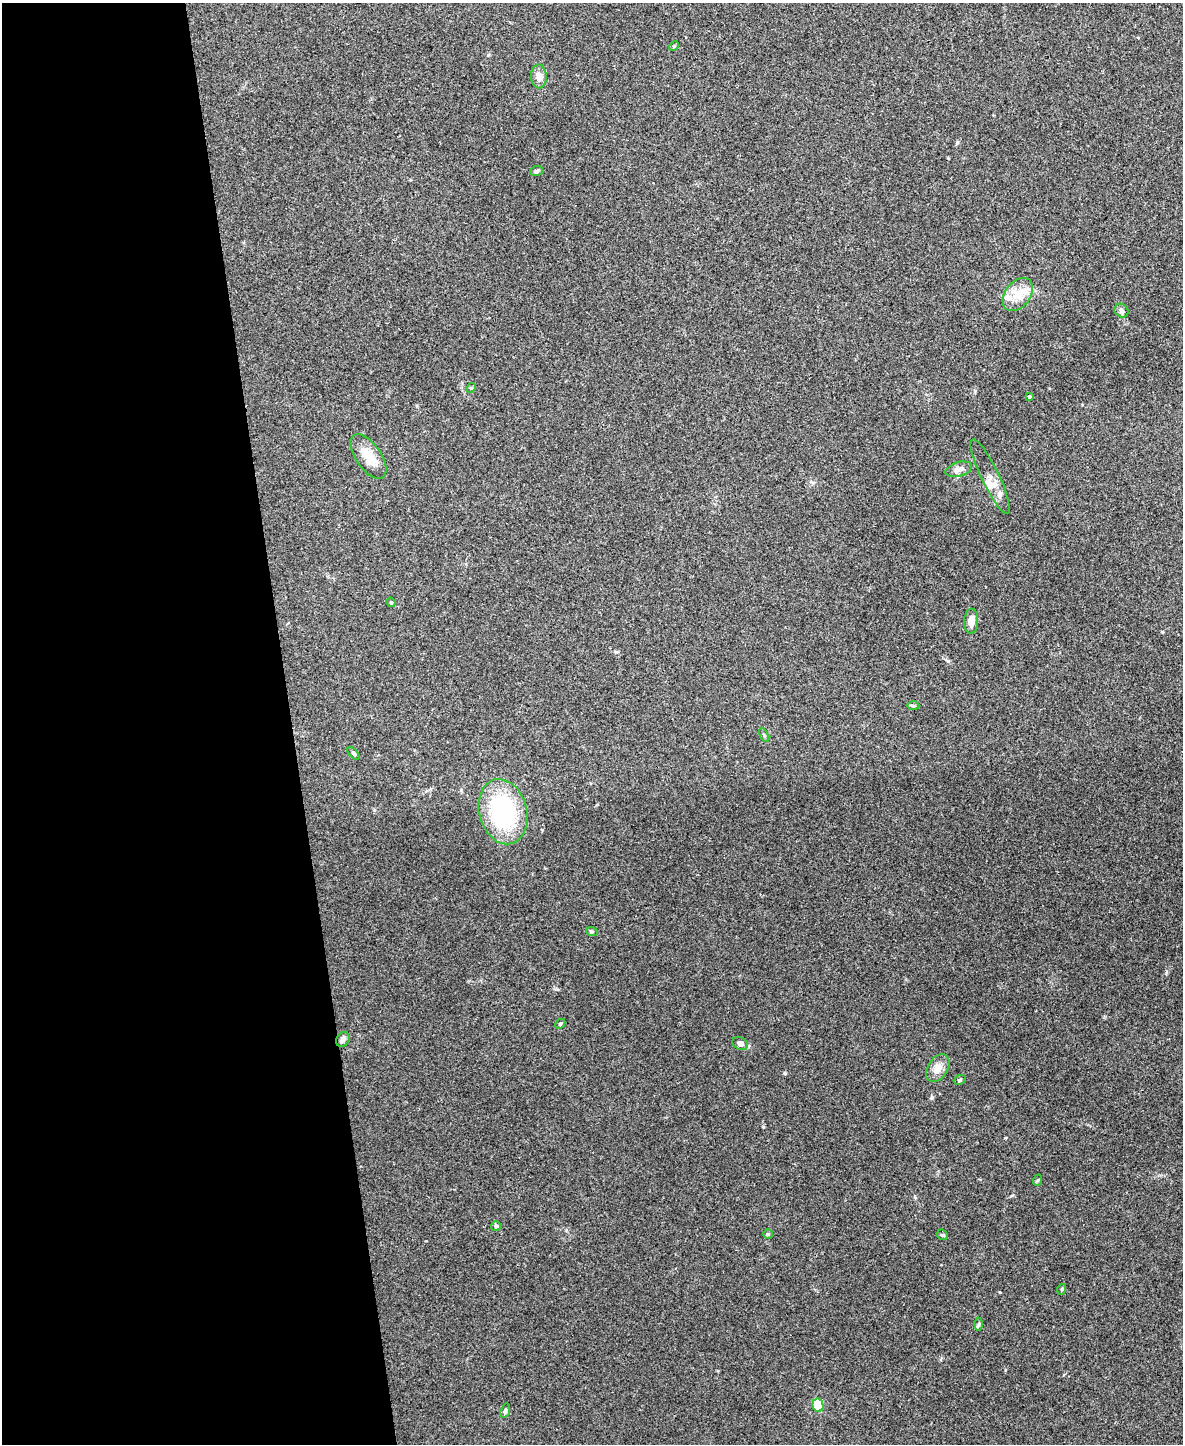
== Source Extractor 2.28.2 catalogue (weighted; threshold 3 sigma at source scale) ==
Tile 5 of 4 x 3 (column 1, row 2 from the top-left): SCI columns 1-1181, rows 1577-3018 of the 4724 x 4706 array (HDU 1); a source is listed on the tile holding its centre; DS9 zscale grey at full resolution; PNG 1185 x 1446 px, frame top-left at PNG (2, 3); each listed source drawn as its Kron ellipse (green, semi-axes under 4 px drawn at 4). Shown black and unused: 25% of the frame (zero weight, under 3 of 4 exposures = <1% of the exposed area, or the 3 px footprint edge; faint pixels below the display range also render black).
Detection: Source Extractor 2.28.2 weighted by HDU 2 'WHT'; one run over the whole footprint, this tile lists its part. Background 0.0469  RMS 0.0052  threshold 0.0232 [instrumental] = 3 sigma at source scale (4.5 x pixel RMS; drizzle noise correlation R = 1.50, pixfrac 1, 0.05/0.05 arcsec/px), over >= 5 px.
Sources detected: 33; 3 inside a brighter listed object's ellipse — not listed separately; the other 30 listed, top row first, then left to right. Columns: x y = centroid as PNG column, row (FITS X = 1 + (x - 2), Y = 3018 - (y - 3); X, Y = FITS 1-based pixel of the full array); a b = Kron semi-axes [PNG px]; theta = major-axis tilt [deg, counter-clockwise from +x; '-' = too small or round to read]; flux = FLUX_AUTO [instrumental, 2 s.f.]
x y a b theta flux
674 46 5 4 - 0.55
539 76 12 8 -88 3.3
536 171 6 5 - 0.98
1018 294 18 12 52 8.6
1121 311 7 6 - 1.4
471 388 5 4 - 0.57
1029 397 4 4 - 1.1
368 456 26 12 -56 8.7
959 469 13 7 16 3.2
990 476 41 9 -64 5.1
391 602 5 3 - 0.67
971 621 12 7 86 4.2
913 706 6 4 -2 0.71
764 735 7 3 -60 0.61
354 753 7 4 -49 0.79
503 812 33 24 -74 55
592 932 6 4 -19 0.63
560 1024 5 4 - 0.7
343 1039 8 6 56 2.1
740 1043 8 6 -28 2.5
938 1068 15 10 57 4.8
960 1080 6 4 22 0.74
1038 1180 6 3 70 0.59
496 1226 5 4 - 1.3
768 1234 5 5 - 0.71
942 1235 6 4 -43 0.72
1062 1289 5 3 - 0.55
979 1324 6 4 87 0.86
818 1405 7 5 -77 18
505 1411 7 4 72 0.89
Unlisted compact peaks at least as high as the median listed source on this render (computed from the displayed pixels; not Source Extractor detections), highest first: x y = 932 1097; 948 661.